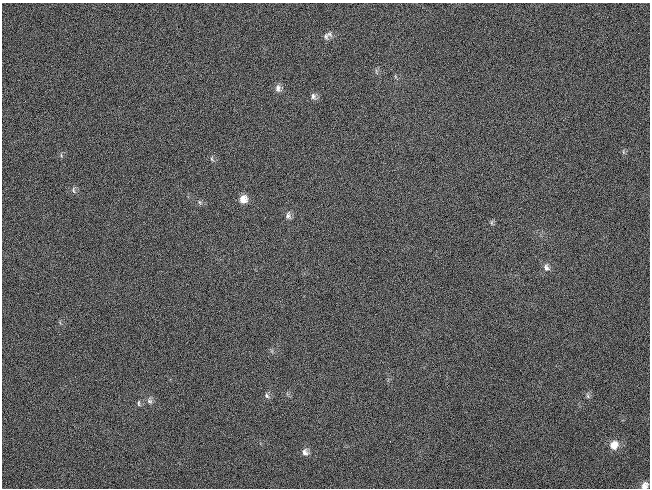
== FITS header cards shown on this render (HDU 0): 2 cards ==
NAXIS1  =                  648 / length of data axis 1
NAXIS2  =                  486 / length of data axis 2

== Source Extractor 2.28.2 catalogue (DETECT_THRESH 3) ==
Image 648 x 486 px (HDU 0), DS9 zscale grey, 1 PNG px = 1 image px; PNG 652 x 490 px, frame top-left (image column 1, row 486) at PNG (2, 3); no overlay
Background 124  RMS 26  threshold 78.6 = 3 sigma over >= 5 px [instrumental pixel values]
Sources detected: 19; all 19 listed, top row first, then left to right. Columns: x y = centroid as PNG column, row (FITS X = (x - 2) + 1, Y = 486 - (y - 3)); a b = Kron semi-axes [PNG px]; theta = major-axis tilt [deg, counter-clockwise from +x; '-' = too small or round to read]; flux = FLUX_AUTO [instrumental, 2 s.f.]
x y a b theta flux
329 34 10 7 -7 5900
326 36 10 5 -72 4400
278 88 10 7 -87 7700
313 96 10 7 -74 5900
61 155 6 3 -74 2200
212 159 7 4 -70 2900
73 190 9 5 87 4200
243 199 9 9 - 15000
199 202 6 4 -70 2600
288 215 12 7 -88 6500
492 222 8 4 -82 3000
546 267 11 8 -65 7800
267 396 8 6 -40 4600
588 396 8 5 -61 3900
150 401 9 7 -90 6100
138 403 8 4 -82 3000
614 445 11 10 - 19000
305 452 10 8 -70 7800
644 486 9 7 56 9200
At the frame edge (FLAGS 8, measured only in part): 1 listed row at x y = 644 486